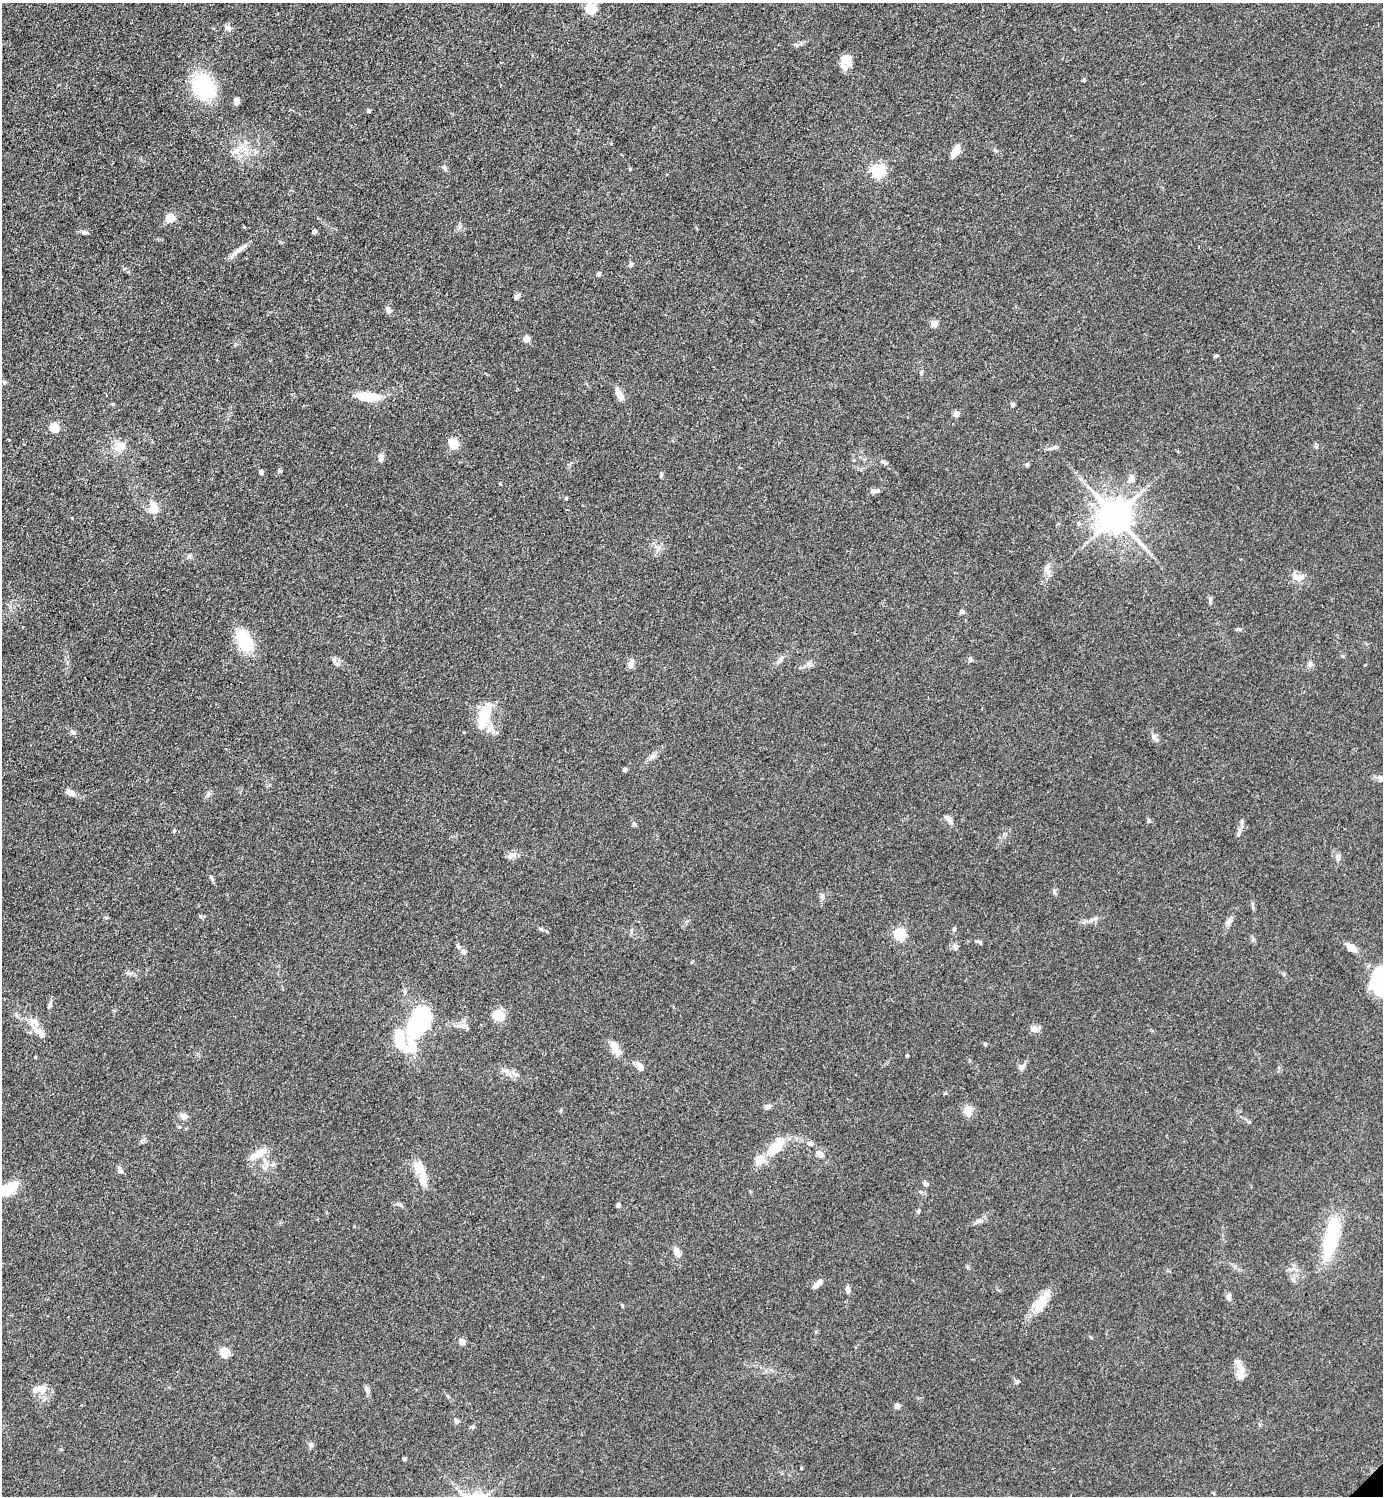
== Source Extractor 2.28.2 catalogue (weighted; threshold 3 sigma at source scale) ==
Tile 11 of 4 x 4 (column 3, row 3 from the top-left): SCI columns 3062-4442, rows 1497-2990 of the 5980 x 5982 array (HDU 1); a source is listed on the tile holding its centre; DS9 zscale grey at full resolution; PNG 1385 x 1498 px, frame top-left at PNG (2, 3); no overlay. Shown black and unused: <1% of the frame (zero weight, under 3 of 4 exposures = <1% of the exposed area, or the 3 px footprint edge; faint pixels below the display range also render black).
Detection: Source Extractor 2.28.2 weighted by HDU 2 'WHT'; one run over the whole footprint, this tile lists its part. Background 0.0863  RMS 0.0063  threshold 0.0286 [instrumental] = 3 sigma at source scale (4.5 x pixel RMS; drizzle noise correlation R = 1.50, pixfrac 1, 0.05/0.05 arcsec/px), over >= 5 px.
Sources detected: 136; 4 inside a brighter object's white glare — not listed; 6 inside a brighter listed object's ellipse — not listed separately; the other 126 listed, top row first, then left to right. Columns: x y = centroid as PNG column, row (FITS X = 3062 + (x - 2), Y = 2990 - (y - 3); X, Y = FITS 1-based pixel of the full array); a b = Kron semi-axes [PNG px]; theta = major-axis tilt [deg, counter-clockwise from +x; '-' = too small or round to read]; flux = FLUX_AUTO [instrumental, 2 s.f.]
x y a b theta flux
591 9 5 5 - 48
227 28 9 7 -14 2.5
846 61 15 11 80 8.1
1084 80 4 4 - 0.79
203 87 22 18 -62 49
236 101 6 5 - 3.4
369 111 5 4 - 0.87
235 151 13 5 22 3.4
955 151 16 7 60 6.9
445 168 8 4 -72 1.2
878 171 6 6 - 120
170 218 10 9 - 8.6
84 232 8 5 0 1.4
314 232 4 4 - 2.5
240 249 24 6 36 4.5
631 264 7 5 73 1.1
599 274 5 5 - 1.1
516 297 8 5 53 1.3
388 310 9 6 -64 2.2
934 324 4 4 - 11
527 339 6 6 - 4.6
1216 356 5 3 - 1.1
4 383 5 4 - 0.95
619 394 16 7 -60 5.9
368 397 30 10 -6 14
1013 404 4 4 - 2
956 414 4 4 - 7.7
54 427 5 5 - 29
454 443 12 10 -56 7.5
120 447 16 13 26 6.7
1050 448 9 4 10 1.6
381 458 9 5 -89 3
883 462 7 4 -19 1.1
1027 465 5 4 - 1.3
261 472 4 4 - 2.7
661 476 5 5 - 0.85
1131 479 9 8 - 3.2
874 491 11 5 7 2.4
154 508 12 8 -71 9.1
1115 516 10 9 - 1500
1079 523 6 4 -2 0.96
189 556 6 6 - 1.4
1047 569 15 8 -83 3.8
1301 577 12 10 -9 4.7
1210 600 10 4 90 1.2
962 611 6 5 - 1.5
244 641 24 14 -62 27
781 658 9 3 46 1.5
970 659 7 4 -65 1.1
334 660 9 6 -64 2
630 664 11 7 74 2.7
809 664 8 5 45 1.8
1310 664 7 7 - 1.7
484 714 23 11 62 17
73 732 7 5 -18 1.5
1154 737 12 6 -49 2.5
652 757 11 7 32 2.5
625 769 4 4 - 2
1381 778 13 6 -18 2.4
70 792 12 7 -29 3.5
208 794 8 4 45 1.4
948 819 12 5 -49 2.3
634 824 8 3 -45 0.9
1238 834 7 5 74 1.6
511 856 16 7 29 3.1
1338 857 10 6 89 2.4
212 879 7 4 -71 1
1054 891 7 5 -76 1.4
822 896 8 6 -75 1.6
1229 921 13 7 62 2.7
541 929 6 5 - 1.1
954 929 5 4 - 1.1
899 934 5 5 - 67
979 942 9 4 -30 1
458 946 7 5 -71 1.3
955 946 8 6 -75 1.7
1352 947 12 7 -31 5.6
463 952 7 6 - 2.4
405 992 6 5 - 1.2
50 1004 10 5 79 1.7
498 1015 15 10 -1 9.1
416 1024 47 20 61 52
462 1026 18 6 3 3.8
1034 1029 9 8 - 3.6
38 1032 20 8 -46 6.7
985 1045 5 4 - 0.8
615 1048 23 9 -68 6.5
907 1056 3 3 - 0.62
35 1057 3 3 - 0.59
640 1067 11 7 -61 3.7
1021 1067 11 6 36 2.5
515 1074 7 4 -19 1.4
768 1106 10 5 25 1.8
560 1111 5 3 - 0.72
968 1111 16 10 86 5
184 1116 9 7 -15 2.9
142 1141 6 4 72 1
810 1144 9 6 -20 2.1
776 1147 23 11 48 15
259 1153 23 9 29 7.8
820 1154 9 7 -27 4
120 1171 9 6 -70 2.7
423 1177 25 10 -84 10
925 1184 6 5 - 1.9
7 1189 15 12 52 13
618 1205 5 4 - 1.4
918 1211 6 4 70 0.82
978 1221 16 5 18 2.5
1331 1238 46 15 77 38
677 1252 11 7 -59 4.5
968 1267 5 5 - 0.89
818 1283 14 5 45 3
848 1290 9 5 -82 2
1229 1296 11 6 81 2.2
1041 1305 23 12 48 11
462 1342 4 4 - 9.7
224 1353 5 5 - 32
1241 1369 16 8 -68 6.6
1017 1382 8 4 36 1
37 1389 18 9 10 5.5
367 1390 9 6 -65 2.3
897 1406 4 4 - 6.6
456 1421 7 6 - 1.5
310 1445 7 7 - 1.6
404 1459 4 3 - 1.7
801 1468 3 3 - 0.55
Isophote crosses this tile's border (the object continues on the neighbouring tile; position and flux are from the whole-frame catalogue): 2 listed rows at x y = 1381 778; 7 1189
Unlisted compact peaks at least as high as the median listed source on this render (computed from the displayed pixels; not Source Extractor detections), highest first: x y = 1242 821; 995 150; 500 484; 1149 821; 280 471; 200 916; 566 498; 630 169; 1238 629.